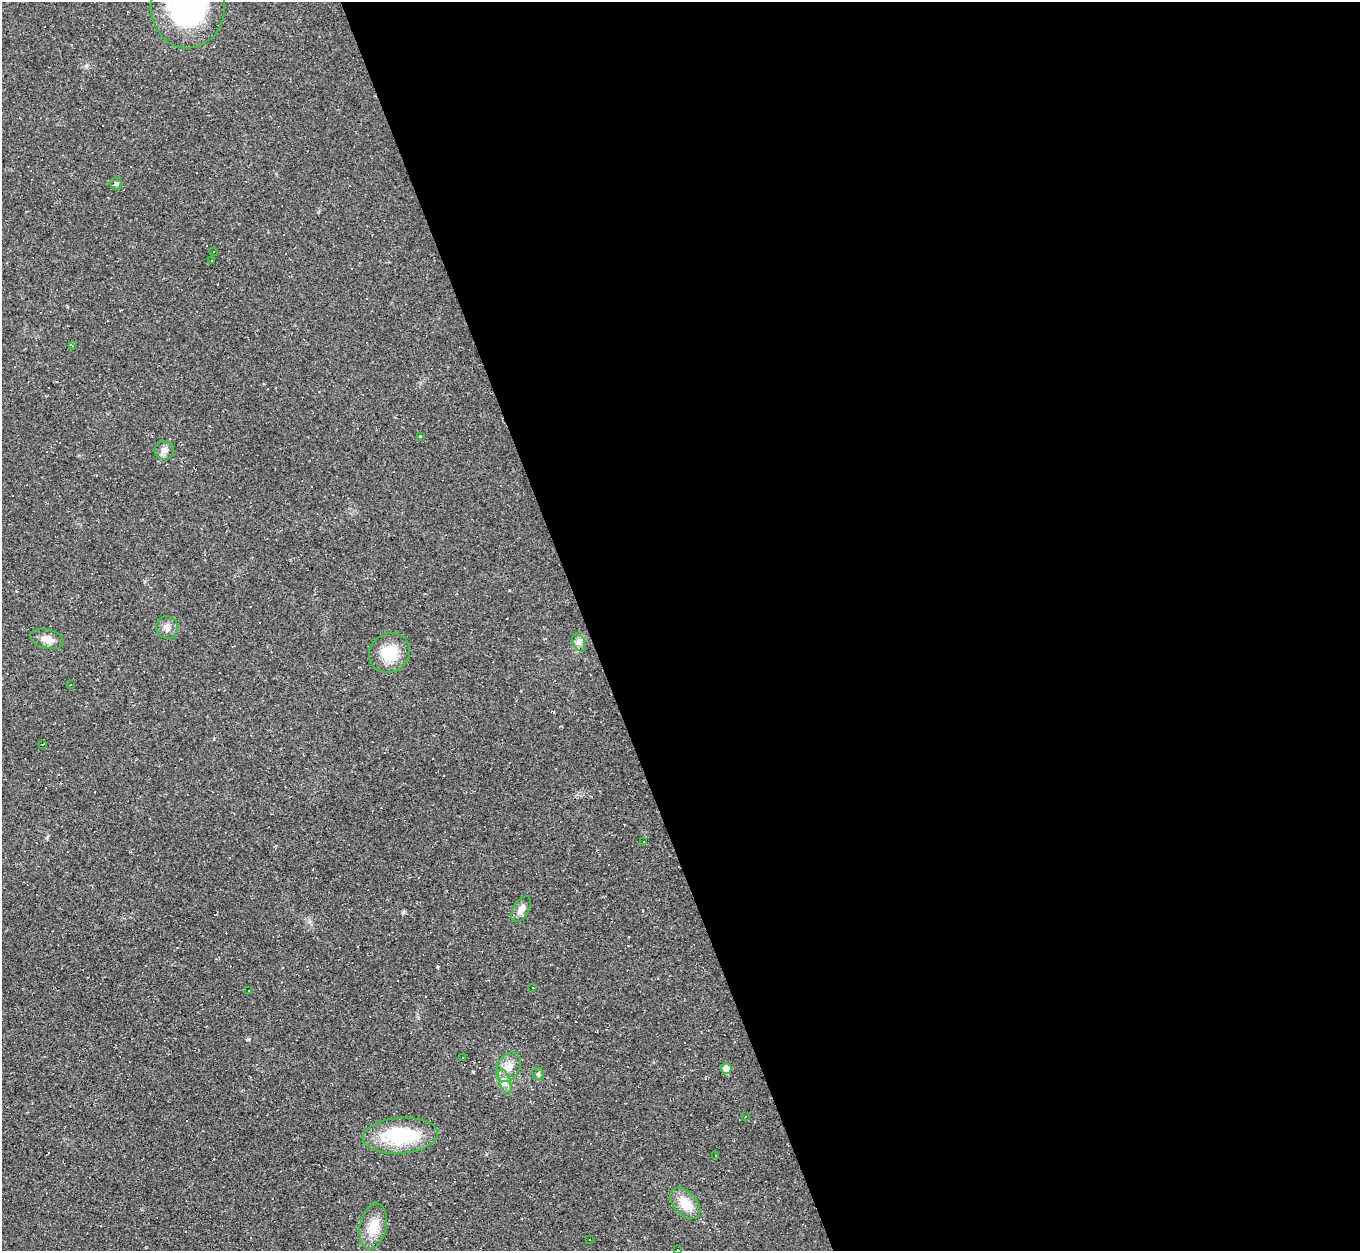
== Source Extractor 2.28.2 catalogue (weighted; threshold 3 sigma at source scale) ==
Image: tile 8 of 4 x 4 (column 4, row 2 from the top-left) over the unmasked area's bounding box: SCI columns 4075-5432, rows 2773-4021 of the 5432 x 5417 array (HDU 1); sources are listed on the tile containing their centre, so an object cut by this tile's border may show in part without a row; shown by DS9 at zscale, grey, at full resolution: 1 PNG px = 1 image px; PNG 1362 x 1253 px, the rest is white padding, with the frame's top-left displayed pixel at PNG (2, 2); every listed detection drawn as its Kron ellipse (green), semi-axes under 4 PNG px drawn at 4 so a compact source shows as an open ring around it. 57% of this frame is shown black and not used: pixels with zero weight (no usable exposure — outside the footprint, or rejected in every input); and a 3 px margin inside the footprint's outer edge (the drizzle kernel's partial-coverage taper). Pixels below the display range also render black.
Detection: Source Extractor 2.28.2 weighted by HDU 2 'WHT'; one run over the whole footprint, this tile lists its part. Background 0.0624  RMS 0.0071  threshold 0.0319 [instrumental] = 3 sigma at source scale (4.5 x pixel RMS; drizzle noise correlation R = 1.50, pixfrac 1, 0.05/0.05 arcsec/px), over >= 5 px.
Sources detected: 55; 26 cosmic-ray / hot-pixel residue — neither listed nor drawn; the other 29 listed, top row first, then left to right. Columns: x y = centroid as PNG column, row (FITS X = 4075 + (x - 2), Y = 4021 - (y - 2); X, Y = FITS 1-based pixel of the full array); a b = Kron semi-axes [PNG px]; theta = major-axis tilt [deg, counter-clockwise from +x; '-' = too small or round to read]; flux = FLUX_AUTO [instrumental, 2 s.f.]
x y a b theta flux
188 6 42 37 87 130
116 184 6 5 - 1.5
213 252 3 3 - 1.3
212 261 2 2 - 0.56
72 346 4 3 - 0.51
420 436 3 2 - 0.65
164 450 10 9 - 3.6
167 627 11 10 - 4.3
47 639 17 9 -13 6.4
579 643 9 6 -63 2.7
390 653 21 19 36 21
70 685 2 2 - 0.57
43 744 3 2 - 1.2
643 841 3 2 - 0.52
521 909 14 8 59 5.3
533 988 3 2 - 0.61
249 990 3 3 - 1.5
463 1058 2 2 - 0.66
508 1067 15 11 60 8.2
726 1068 5 5 - 7.5
538 1074 6 5 - 1.3
505 1082 13 5 -72 3.7
746 1117 3 3 - 3.3
400 1136 38 18 4 50
715 1156 3 2 - 0.79
685 1203 18 11 -48 14
373 1226 23 13 78 14
590 1239 3 3 - 3.9
678 1250 3 2 - 0.39
Isophote crosses this tile's border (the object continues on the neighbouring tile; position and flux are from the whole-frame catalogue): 2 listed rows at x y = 188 6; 678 1250
Unlisted compact peaks at least as high as the median listed source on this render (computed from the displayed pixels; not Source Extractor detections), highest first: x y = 403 912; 248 1039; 86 66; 437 967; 310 922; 418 1017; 47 836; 474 1072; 145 581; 16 591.